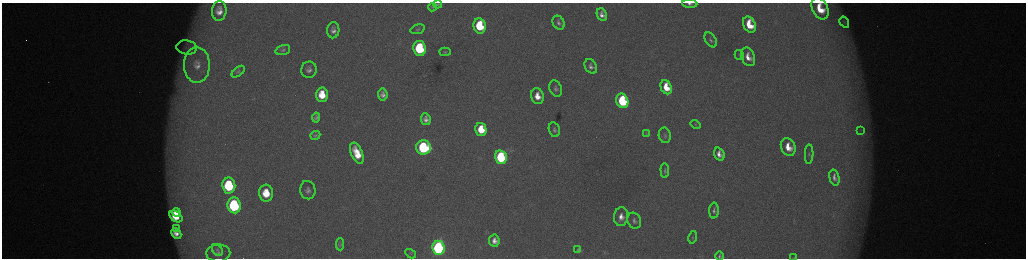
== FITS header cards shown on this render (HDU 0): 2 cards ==
NAXIS1  =                 2048 /fastest changing axis
NAXIS2  =                  512 /next to fastest changing axis

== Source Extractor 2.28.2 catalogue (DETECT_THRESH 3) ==
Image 2048 x 512 px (HDU 0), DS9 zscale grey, zoomed out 1/2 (1 PNG px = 2 x 2 image px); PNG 1028 x 260 px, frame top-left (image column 1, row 511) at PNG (2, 3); each listed source drawn as its Kron ellipse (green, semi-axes under 4 px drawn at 4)
Background 174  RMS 2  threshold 6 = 3 sigma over >= 5 px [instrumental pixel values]
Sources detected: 74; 7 cannot appear on this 1/2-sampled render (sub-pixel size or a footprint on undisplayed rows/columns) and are neither listed nor drawn; the other 67 listed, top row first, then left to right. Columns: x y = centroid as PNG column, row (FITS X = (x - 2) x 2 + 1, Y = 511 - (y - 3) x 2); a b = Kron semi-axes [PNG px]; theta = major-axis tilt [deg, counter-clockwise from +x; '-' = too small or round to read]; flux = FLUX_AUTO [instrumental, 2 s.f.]
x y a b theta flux
438 4 4 2 - 410
690 4 7 4 -5 1500
432 7 4 3 - 340
820 8 11 7 -61 11000
219 11 10 7 84 4300
602 15 6 4 -65 2500
844 22 6 4 -57 810
559 23 7 5 -60 1400
749 25 8 6 -66 11000
480 26 7 6 - 23000
418 29 7 4 18 840
333 30 8 6 87 2400
711 40 8 5 -55 1200
187 48 10 7 -7 2600
419 48 7 6 - 38000
283 50 7 5 17 1000
445 52 5 3 - 540
739 55 5 3 - 410
748 57 10 6 -66 4500
197 65 18 13 90 8100
591 66 8 5 -59 1800
309 70 8 7 - 2100
238 72 7 4 40 810
666 87 7 5 -67 9600
556 89 8 6 -69 1500
322 95 7 6 - 10000
383 95 6 5 - 2000
537 96 8 6 -74 5900
622 101 7 6 - 42000
316 117 5 4 - 1100
426 119 6 4 -82 2400
696 125 5 3 - 370
481 129 6 5 - 11000
554 130 7 5 -75 1300
861 130 3 2 - 260
646 134 4 3 - 360
315 135 5 3 - 520
665 135 8 6 -79 1200
423 147 7 7 - 59000
788 147 9 7 -64 7100
357 153 11 5 -66 10000
719 154 6 5 - 2900
809 154 10 4 88 970
501 157 7 5 -76 51000
665 170 7 4 -87 880
834 178 8 4 -74 2000
229 186 8 6 -82 35000
308 190 9 7 -80 2100
266 193 8 7 - 11000
234 205 8 6 -83 62000
714 211 8 4 86 1400
176 212 4 3 - 4200
176 216 7 5 -38 9800
621 217 9 7 84 3900
634 221 8 6 -64 1600
176 229 4 3 - 1200
176 233 6 4 -44 2800
693 237 6 4 78 610
494 241 6 5 - 3000
340 244 6 3 -89 570
438 248 7 6 - 130000
217 250 6 4 -49 980
578 250 4 3 - 620
218 253 12 8 1 2600
411 254 6 1 -31 230
720 256 5 4 - 970
794 258 4 2 - 260
At the frame edge (FLAGS 8, measured only in part): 4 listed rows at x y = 690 4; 820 8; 720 256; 794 258
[7 sub-pixel or undisplayed-footprint detections neither listed nor drawn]